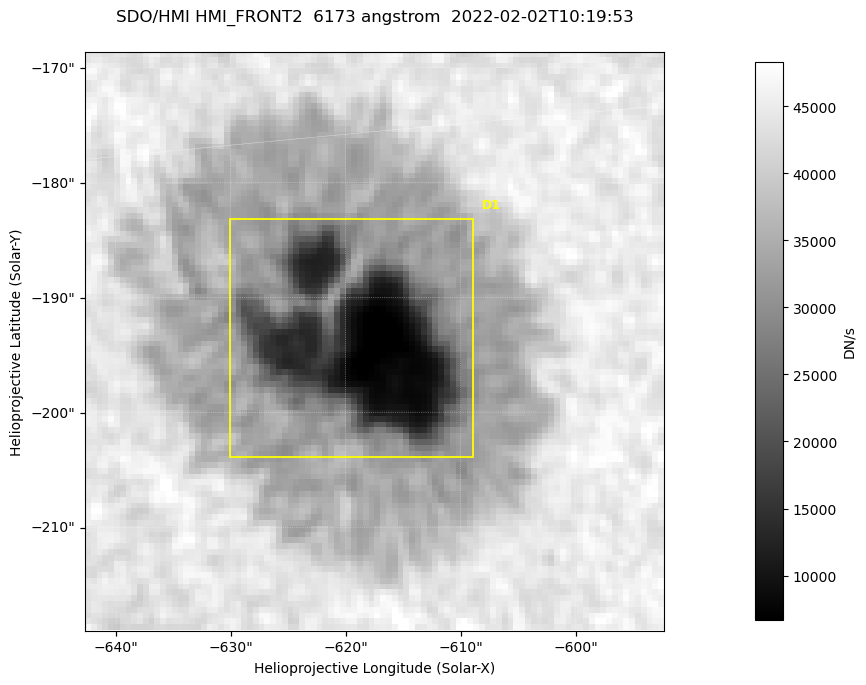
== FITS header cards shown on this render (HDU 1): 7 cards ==
TELESCOP= 'SDO/HMI '           / Telescope
INSTRUME= 'HMI_FRONT2'         / For HMI: HMI_SIDE1, HMI_FRONT2, or HMI_COMBINED
WAVELNTH=                6173. / [angstrom] Wavelength
DATE-OBS= '2022-02-02T10:19:53.400' / [ISO] Observation date {DATE__OBS}
CTYPE1  = 'HPLN-TAN'           / CTYPE1: HPLN
CTYPE2  = 'HPLT-TAN'           / CTYPE2: HPLT
BUNIT   = 'DN/s    '           / Physical Units

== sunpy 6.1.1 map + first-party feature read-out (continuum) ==
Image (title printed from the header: SDO/HMI HMI_FRONT2  6173 angstrom  2022-02-02T10:19:53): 100 x 100 px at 0.504 arcsec/px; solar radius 974 arcsec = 1932 px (partial field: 0.1% of the solar disc is inside the frame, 100% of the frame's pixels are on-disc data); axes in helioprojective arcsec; data unit DN/s (BUNIT, on the colour bar)
Orientation: roll -0.0702 deg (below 1 deg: not rotated)
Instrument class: CONTINUUM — white-light / continuum photospheric image (CONTENT/OBS_TYPE)
Dark features (sunspots / pores): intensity divided by the frame's on-disc median (partial field: no limb-darkening profile); reference = the frame's on-disc median (the 8%-of-disc-diameter window exceeds this field); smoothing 3 px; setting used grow <= 0.7, no closing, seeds <= 0.7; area >= 9 px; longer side >= 3 px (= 1.5 arcsec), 3 px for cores <= 0.7; partial field; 1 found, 1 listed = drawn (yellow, D1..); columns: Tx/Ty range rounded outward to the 2 arcsec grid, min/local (2 s.f., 1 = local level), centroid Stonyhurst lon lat
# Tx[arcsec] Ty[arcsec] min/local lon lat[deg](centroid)
D1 -630..-608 -204..-182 0.13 -41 -16